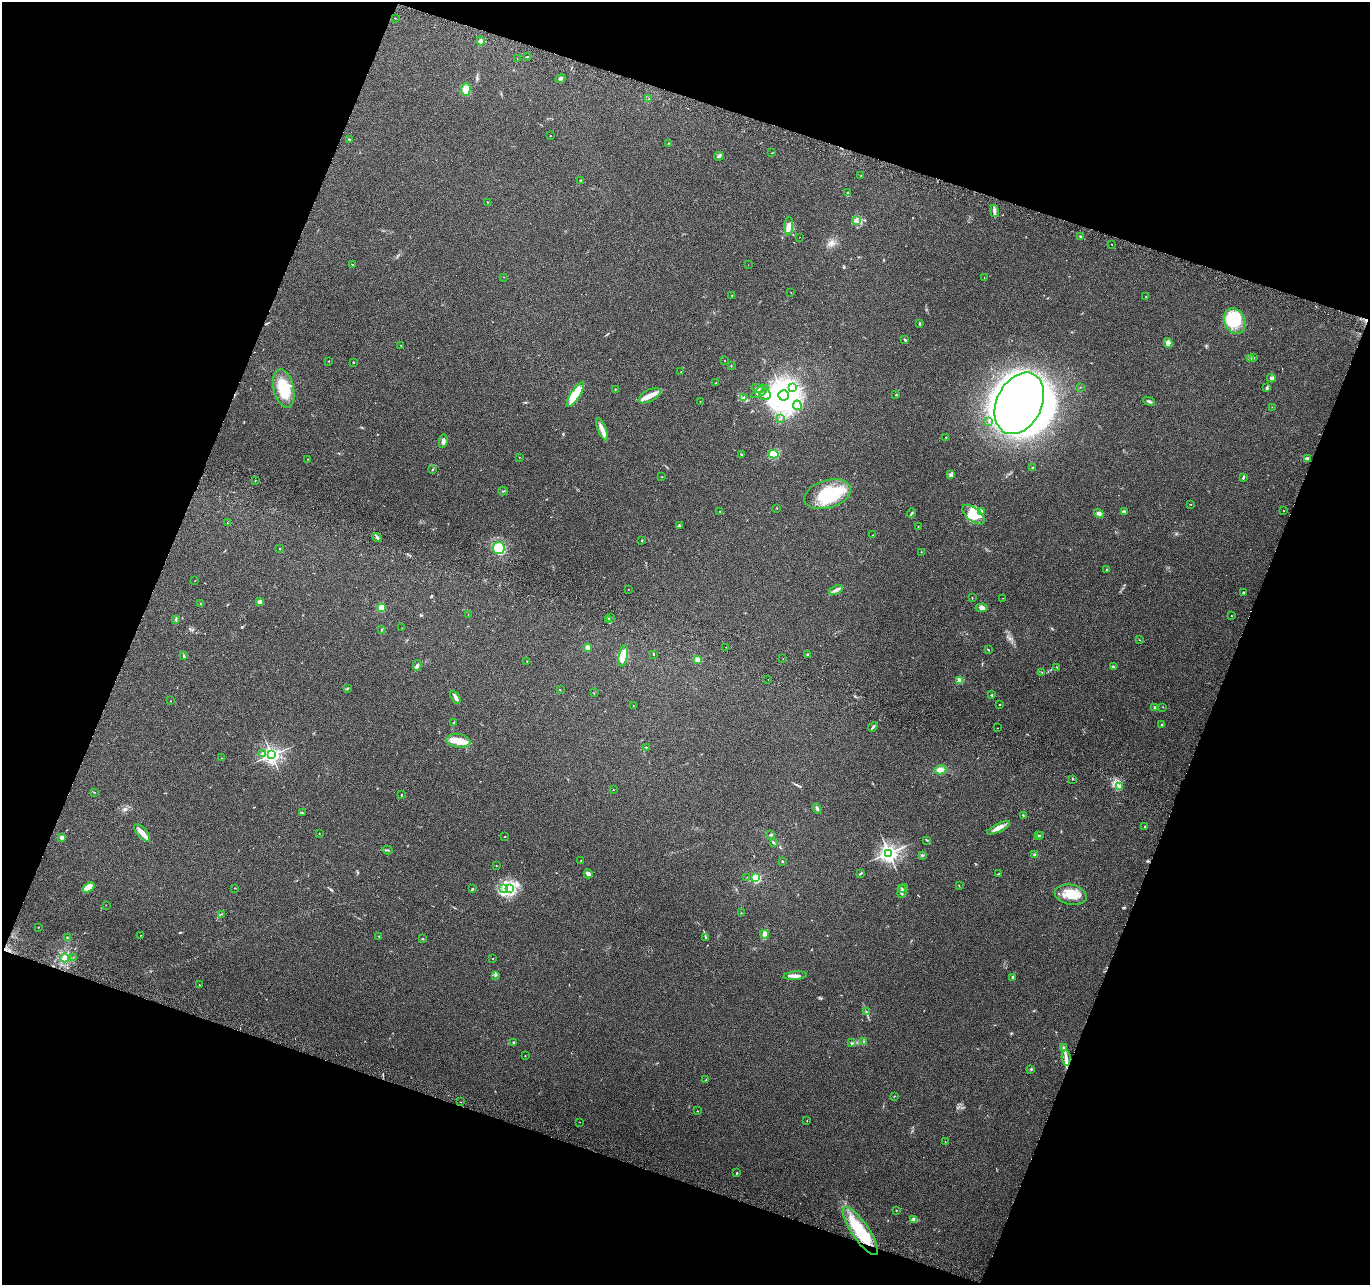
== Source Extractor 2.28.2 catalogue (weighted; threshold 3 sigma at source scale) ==
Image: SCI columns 24-5495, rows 269-5397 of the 5526 x 5730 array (HDU 1 of 3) = the unmasked area's bounding box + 8 px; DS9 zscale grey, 4 x 4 block average (1 PNG px = mean of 4 x 4 image px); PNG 1372 x 1287 px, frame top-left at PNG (2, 2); each listed source drawn as its Kron ellipse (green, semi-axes under 4 px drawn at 4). Shown black and unused: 40% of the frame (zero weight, under 3 of 6 exposures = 3% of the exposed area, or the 3 px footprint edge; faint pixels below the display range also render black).
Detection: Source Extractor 2.28.2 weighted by HDU 2 'WHT'. Background 0.0879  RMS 0.0055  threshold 0.0225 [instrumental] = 3 sigma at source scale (4.09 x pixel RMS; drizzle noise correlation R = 1.36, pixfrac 0.8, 0.0396/0.0396 arcsec/px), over >= 5 px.
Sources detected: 267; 12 inside a brighter object's white glare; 2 cosmic-ray / hot-pixel residue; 2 long thin detections or spike segments (spike, bleed or trail) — neither listed nor drawn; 6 coinciding with a brighter row at this scale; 17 inside a brighter listed object's ellipse — not listed separately; the other 228 listed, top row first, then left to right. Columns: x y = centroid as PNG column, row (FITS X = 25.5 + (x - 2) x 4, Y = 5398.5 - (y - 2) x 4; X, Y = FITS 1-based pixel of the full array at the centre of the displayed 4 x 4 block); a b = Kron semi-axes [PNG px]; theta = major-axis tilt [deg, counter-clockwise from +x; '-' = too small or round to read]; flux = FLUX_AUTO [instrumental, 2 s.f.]
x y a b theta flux
395 18 2 2 - 0.96
481 41 4 3 - 9
527 57 2 2 - 1.9
517 59 2 2 - 0.61
560 79 5 3 - 5.7
466 89 6 4 86 23
649 98 2 2 - 1.4
550 136 2 2 - 0.8
350 139 2 2 - 0.71
669 143 2 2 - 0.7
772 153 2 2 - 0.9
719 156 5 2 - 5.9
861 176 2 2 - 1.5
580 180 2 2 - 1.4
848 192 3 2 - 1.8
487 202 2 2 - 1.1
994 211 6 3 -77 8.3
856 221 3 2 - 4.3
789 226 9 4 89 15
799 237 2 2 - 0.82
1081 237 2 2 - 3
1112 244 2 2 - 1.1
352 265 2 2 - 0.91
748 265 2 2 - 0.41
504 277 2 2 - 0.83
984 277 2 2 - 0.75
791 293 2 2 - 0.65
732 296 3 2 - 1.5
1146 297 2 2 - 2
1235 321 13 10 -63 140
919 324 3 2 - 2.9
905 339 3 2 - 3.8
1168 343 5 4 - 16
401 345 2 2 - 1.1
1251 358 3 2 - 2.3
1254 358 3 2 - 1.5
725 360 2 2 - 0.63
329 361 2 2 - 2.6
353 363 2 2 - 1.3
731 366 2 2 - 0.89
681 371 2 2 - 0.69
1271 378 4 3 - 5
716 383 2 2 - 1.3
1080 387 2 2 - 1.1
1267 387 2 2 - 2.2
284 388 19 10 -76 100
758 388 7 3 -16 9.8
793 388 3 3 - 6.4
615 389 2 2 - 1.4
760 392 10 3 33 12
575 394 14 4 58 76
765 395 6 5 - 15
783 395 5 5 - 1900
896 395 2 2 - 7.6
650 396 12 6 28 25
744 398 4 3 - 6.6
700 401 2 2 - 0.68
1149 401 6 2 -22 4.4
1019 403 32 22 64 990
797 405 5 3 - 7.2
1272 407 2 2 - 1.2
781 419 2 2 - 1
989 421 2 2 - 2.1
602 429 11 4 -69 21
946 437 2 2 - 1.2
443 441 7 3 81 11
773 454 5 4 - 53
741 455 2 2 - 5.4
519 457 2 2 - 0.94
1307 458 3 2 - 5
308 459 2 2 - 0.88
1033 468 2 2 - 2.7
433 469 2 2 - 1
951 475 3 2 - 2.9
662 477 2 2 - 1.9
1243 477 3 2 - 2.9
255 480 2 2 - 0.84
503 491 4 2 - 2.3
827 494 24 14 17 140
1191 504 2 2 - 0.72
777 508 2 2 - 1.9
720 511 2 2 - 0.7
1124 511 3 2 - 5.5
1283 511 2 2 - 0.9
981 512 2 2 - 1.9
911 513 5 2 - 3.3
1099 513 5 3 - 8.8
974 515 13 6 -38 45
227 523 2 2 - 0.83
679 525 3 2 - 2.7
918 526 2 2 - 1.3
872 535 2 2 - 0.89
377 537 5 2 - 11
642 540 2 2 - 5.4
280 548 2 2 - 3.5
499 548 6 6 - 56
921 552 2 2 - 0.86
1107 570 4 3 - 3.3
194 581 2 2 - 0.53
628 589 2 2 - 0.6
836 590 7 2 19 7.9
1243 592 2 2 - 10
972 598 2 2 - 1.2
1002 598 2 2 - 0.66
260 602 3 2 - 13
200 604 2 2 - 1.1
381 608 2 2 - 150
982 608 6 4 5 9.8
468 614 2 2 - 0.83
1231 616 2 2 - 1.5
611 618 2 2 - 1.6
175 619 2 2 - 1.9
609 620 4 2 - 4.6
402 628 2 2 - 0.67
381 629 3 2 - 1.7
1139 640 2 2 - 0.94
587 647 2 2 - 57
726 647 2 2 - 1.3
988 650 3 2 - 1.7
654 654 3 2 - 2.5
808 655 2 2 - 22
184 656 3 2 - 2.3
623 656 11 4 80 60
783 659 2 2 - 0.82
698 660 2 2 - 76
527 661 2 2 - 0.9
417 665 5 2 - 5.1
1057 667 3 2 - 2
1113 667 4 2 - 3.3
1042 672 2 2 - 0.86
768 679 2 2 - 0.6
960 680 2 2 - 95
347 688 3 2 - 2.2
560 690 2 2 - 0.9
594 693 2 2 - 0.8
991 695 3 2 - 2
456 697 7 3 -61 12
170 701 2 2 - 1
633 705 2 2 - 0.71
1000 705 2 2 - 5.3
1154 707 2 2 - 2
1163 707 2 2 - 1
454 723 2 2 - 1.6
1162 724 2 2 - 1.4
873 727 5 2 - 4.6
997 728 2 2 - 1.3
458 741 12 6 -7 33
646 747 2 2 - 1.4
262 754 2 2 - 2.6
272 755 3 2 - 1400
221 758 2 2 - 0.74
940 770 6 4 16 16
1072 779 2 2 - 1.7
1119 786 2 2 - 2.8
613 790 2 2 - 1.2
94 792 2 2 - 2
401 795 2 2 - 2.8
817 809 5 2 - 5.4
302 813 2 2 - 1.3
1023 815 2 2 - 1.2
1145 826 2 2 - 2.7
999 828 12 4 26 19
142 833 10 5 -49 21
319 833 2 2 - 1.3
771 834 2 2 - 1.4
1038 835 2 2 - 3.8
1041 835 2 2 - 1.5
62 837 2 2 - 44
505 837 2 2 - 1.8
926 840 2 2 - 1.9
773 842 2 2 - 2.3
388 850 5 2 - 3.1
889 853 3 3 - 1600
1034 854 2 2 - 1.9
922 855 2 2 - 3.4
581 861 2 2 - 2.2
782 861 3 2 - 2.1
496 866 2 2 - 0.97
861 873 2 2 - 1.4
588 874 4 4 - 6.8
999 874 3 2 - 1.9
747 877 2 2 - 0.71
756 878 2 2 - 290
959 886 2 2 - 1.5
88 887 7 4 33 38
235 888 2 2 - 1.4
503 888 3 2 - 3.5
509 888 3 3 - 6.2
901 888 2 2 - 1.6
473 889 2 2 - 1
903 891 7 2 66 6.5
1071 895 16 10 -12 56
106 905 2 2 - 0.61
741 913 2 2 - 0.93
222 914 2 2 - 0.97
38 927 2 2 - 1.9
765 934 4 4 - 8.3
140 935 2 2 - 0.78
379 936 2 2 - 0.96
67 937 2 2 - 2
706 937 3 2 - 2.4
423 939 2 2 - 1.7
73 957 2 2 - 0.66
64 958 4 3 - 8.1
493 958 2 2 - 1.2
495 975 2 2 - 1.1
795 976 12 3 5 15
1013 977 3 2 - 3.4
199 985 2 2 - 0.9
866 1012 3 2 - 2.5
864 1041 2 2 - 1.2
513 1043 3 2 - 3.5
852 1043 2 2 - 1.7
1064 1048 3 2 - 2
525 1056 2 2 - 1.8
1066 1058 8 3 -82 12
1031 1069 2 2 - 2.3
706 1079 3 2 - 2.1
894 1096 2 2 - 1.4
461 1102 2 2 - 0.85
697 1111 2 2 - 1.3
807 1121 2 2 - 1.2
579 1122 2 2 - 0.66
945 1142 2 2 - 0.57
737 1173 2 2 - 2.7
896 1211 2 2 - 0.88
914 1220 4 2 - 4.8
860 1231 28 8 -55 110
Overlapping masked pixels (flux is a lower limit): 1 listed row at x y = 860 1231
Diffuse or blended objects may show on this block-average render without a row.